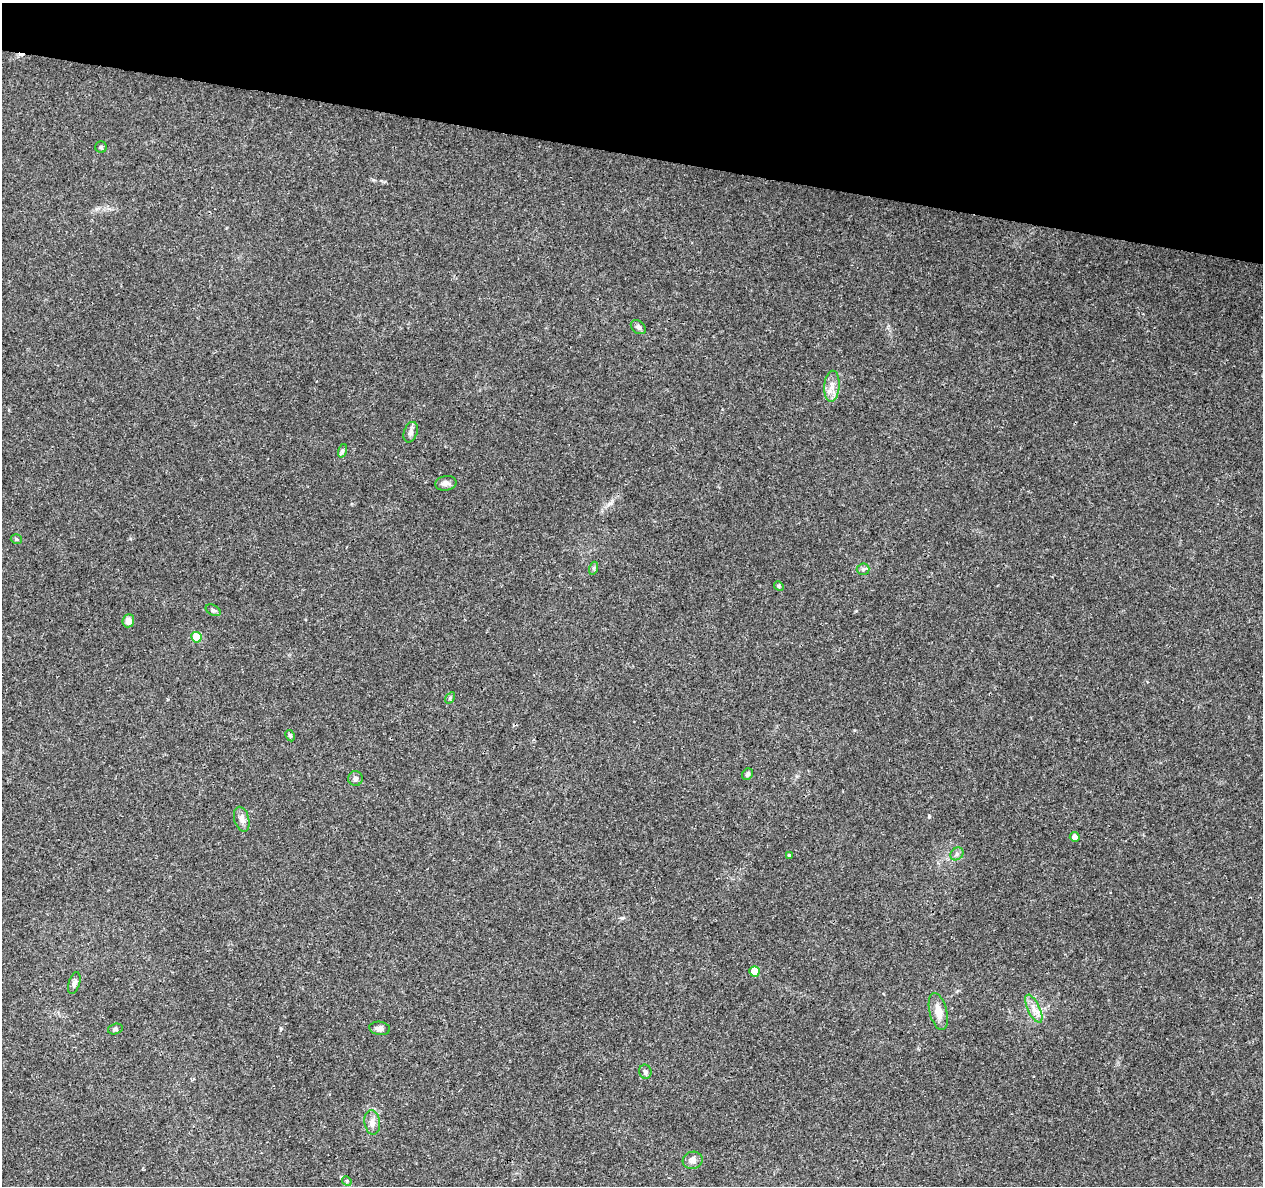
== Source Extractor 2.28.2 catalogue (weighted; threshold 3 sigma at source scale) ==
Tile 2 of 4 x 4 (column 2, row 1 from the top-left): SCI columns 1262-2522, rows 3776-4959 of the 5053 x 5244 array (HDU 1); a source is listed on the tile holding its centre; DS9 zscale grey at full resolution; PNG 1265 x 1188 px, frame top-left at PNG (2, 3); each listed source drawn as its Kron ellipse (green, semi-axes under 4 px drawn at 4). Shown black and unused: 13% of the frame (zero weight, under 3 of 4 exposures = <1% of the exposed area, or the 3 px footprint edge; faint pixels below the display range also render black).
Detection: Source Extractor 2.28.2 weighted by HDU 2 'WHT'; one run over the whole footprint, this tile lists its part. Background 0.0901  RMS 0.0035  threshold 0.0156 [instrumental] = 3 sigma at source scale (4.5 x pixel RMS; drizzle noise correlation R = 1.50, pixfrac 1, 0.0396/0.0396 arcsec/px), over >= 5 px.
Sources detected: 33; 1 cosmic-ray / hot-pixel residue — neither listed nor drawn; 1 inside a brighter listed object's ellipse — not listed separately; the other 31 listed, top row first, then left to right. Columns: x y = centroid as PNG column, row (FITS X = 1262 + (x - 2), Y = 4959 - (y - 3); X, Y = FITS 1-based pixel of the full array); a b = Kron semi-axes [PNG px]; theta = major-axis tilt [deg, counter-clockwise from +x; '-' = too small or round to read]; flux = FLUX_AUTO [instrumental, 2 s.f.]
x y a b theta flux
101 147 5 5 - 0.57
638 327 8 6 -38 0.98
832 386 15 7 86 2.8
411 432 10 6 70 1.2
342 451 7 4 71 0.61
446 483 10 7 8 1.4
16 539 6 4 -15 0.56
594 568 7 4 72 0.55
863 569 6 6 - 0.71
779 586 5 4 - 0.36
213 610 8 5 -29 0.61
128 621 6 6 - 2.3
196 637 5 5 - 13
450 698 6 4 57 0.43
290 736 6 4 -62 0.52
748 774 6 5 - 0.67
355 778 7 7 - 1
242 819 13 7 -75 1.7
1075 837 5 5 - 2.1
957 854 7 6 - 0.89
789 855 4 4 - 0.67
754 971 5 5 - 7.7
74 983 11 5 72 1.2
1034 1009 15 6 -64 2.4
938 1011 19 8 -76 4.1
380 1028 10 6 -9 1.2
115 1029 7 5 14 0.78
645 1072 7 6 - 0.94
372 1122 12 8 -84 1.9
693 1160 10 8 17 1.8
347 1181 5 4 - 0.45
Unlisted compact peaks at least as high as the median listed source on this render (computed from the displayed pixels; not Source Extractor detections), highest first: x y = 929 816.